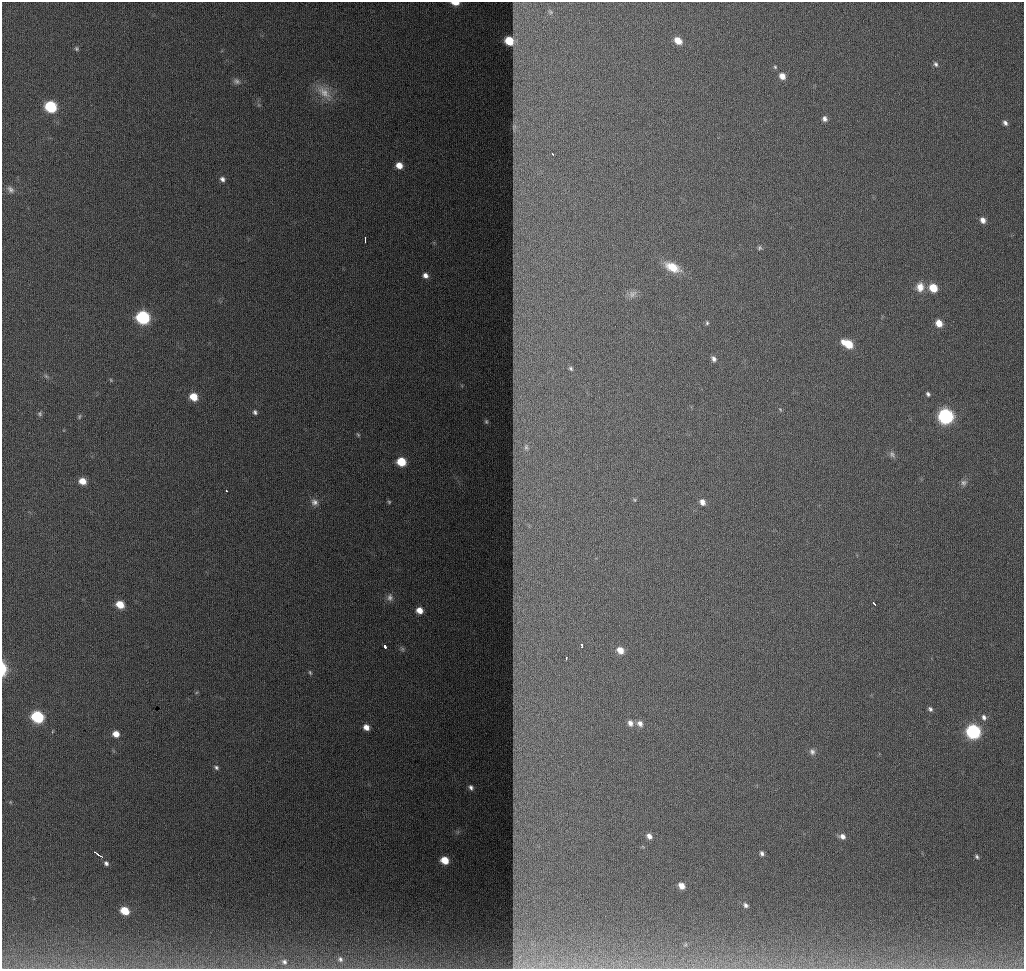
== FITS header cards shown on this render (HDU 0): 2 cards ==
NAXIS1  =                 1022
NAXIS2  =                  967

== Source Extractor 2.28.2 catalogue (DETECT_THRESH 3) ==
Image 1022 x 967 px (HDU 0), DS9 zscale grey, 1 PNG px = 1 image px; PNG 1026 x 971 px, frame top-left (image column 1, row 967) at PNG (2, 2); no overlay
Background 1260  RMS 13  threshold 37.7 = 3 sigma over >= 5 px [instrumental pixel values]
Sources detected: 87; all 87 listed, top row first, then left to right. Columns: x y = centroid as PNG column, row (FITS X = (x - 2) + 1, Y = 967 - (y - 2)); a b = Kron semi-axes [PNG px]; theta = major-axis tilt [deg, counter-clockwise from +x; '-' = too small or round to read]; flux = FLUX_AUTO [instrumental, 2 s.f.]
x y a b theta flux
455 3 7 3 -3 9600
550 12 6 5 - 1300
678 40 7 5 -42 9600
509 41 7 6 - 26000
76 49 5 5 - 1300
936 64 7 5 -64 1900
775 67 4 4 - 1000
782 76 7 6 - 7000
236 81 9 8 - 3100
324 92 25 13 -47 15000
51 107 8 7 - 61000
824 119 6 6 - 3300
1005 123 7 5 -59 3000
514 128 15 7 87 4400
552 154 3 2 - 910
399 165 7 6 - 9100
222 179 7 6 - 2900
10 189 10 7 -46 3200
983 220 7 6 - 5100
365 239 6 2 -90 1600
759 248 6 5 - 1500
672 267 17 9 -26 17000
425 275 8 7 - 4800
920 287 11 9 89 8800
933 288 7 6 - 18000
632 294 13 9 41 4500
143 317 8 7 - 130000
707 323 6 4 -77 1300
939 323 6 5 - 11000
848 344 10 6 -28 23000
714 359 7 5 -54 3000
571 368 5 4 - 1300
46 376 7 4 -45 1600
111 380 5 4 - 930
928 394 5 4 - 1800
193 397 8 7 - 15000
780 409 5 4 - 970
255 412 6 5 - 2300
40 414 7 6 - 1700
79 416 6 4 71 1200
945 416 8 7 - 220000
486 422 6 4 -69 1100
358 435 6 4 -54 1100
526 447 12 9 -76 6400
892 454 10 7 -55 2800
401 462 7 6 - 26000
82 481 7 6 - 10000
964 483 8 8 - 2600
226 490 3 3 - 1300
635 500 5 3 - 950
314 502 10 9 - 4500
389 502 5 5 - 1100
702 502 7 5 -59 4600
390 597 11 8 -86 3900
120 604 7 6 - 14000
874 604 4 2 - 2200
419 610 6 6 - 8900
581 645 4 3 - 7600
385 646 3 3 - 7900
402 649 7 5 -46 1700
620 650 8 6 -43 8100
566 658 3 2 - 1700
3 669 15 6 -89 14000
310 672 6 4 -63 1200
930 709 6 5 - 1900
37 717 8 7 - 75000
984 717 7 6 - 3100
630 723 8 6 -70 4300
640 723 8 7 - 4400
366 727 6 5 - 6300
973 732 7 7 - 170000
116 734 6 6 - 7700
812 751 9 7 -61 2900
216 767 7 5 -35 1800
471 787 8 6 -48 3100
649 836 7 5 -51 4400
842 836 7 6 - 4200
762 853 6 4 -64 2200
98 854 9 2 -35 2700
977 857 5 4 - 1500
445 860 6 6 - 14000
106 863 6 5 - 2300
681 886 6 5 - 6800
746 905 4 4 - 2100
125 911 7 6 - 18000
340 959 9 8 - 3700
284 962 10 9 - 5000
At the frame edge (FLAGS 8, measured only in part): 2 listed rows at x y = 455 3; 3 669